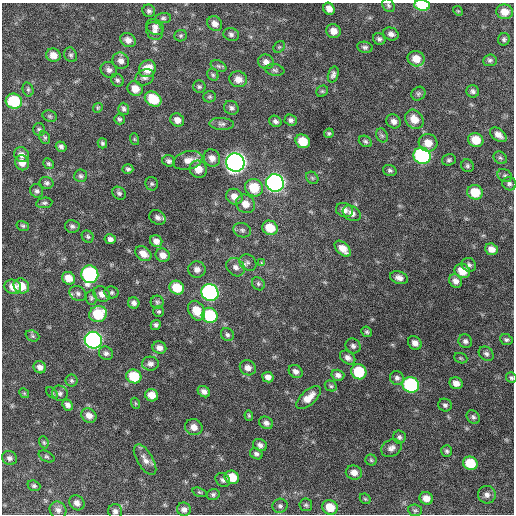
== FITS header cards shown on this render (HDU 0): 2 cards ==
NAXIS1  =                  512 / Axis length
NAXIS2  =                  512 / Axis length

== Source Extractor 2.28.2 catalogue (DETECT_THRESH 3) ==
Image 512 x 512 px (HDU 0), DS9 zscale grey, 1 PNG px = 1 image px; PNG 516 x 516 px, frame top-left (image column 1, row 512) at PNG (2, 3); each listed source drawn as its Kron ellipse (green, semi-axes under 4 px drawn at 4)
Background 668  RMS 20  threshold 60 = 3 sigma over >= 5 px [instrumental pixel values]
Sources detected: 203; all 203 listed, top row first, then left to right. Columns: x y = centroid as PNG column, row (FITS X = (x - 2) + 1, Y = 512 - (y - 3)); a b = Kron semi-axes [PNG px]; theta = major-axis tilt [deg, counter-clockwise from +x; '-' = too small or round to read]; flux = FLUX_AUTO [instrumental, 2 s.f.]
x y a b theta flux
388 5 7 5 -53 2800
422 5 8 5 -6 60000
329 9 6 5 - 8700
149 11 6 6 - 3700
458 11 5 4 - 1400
504 12 8 7 - 15000
163 18 8 5 6 2700
215 24 8 6 -43 7800
155 27 9 7 -30 6100
155 31 9 8 - 6400
333 31 7 7 - 11000
231 34 8 6 -16 3700
391 34 8 6 -22 5400
181 36 6 5 - 2100
379 39 6 5 - 3400
504 39 6 6 - 2900
128 40 8 6 -32 7400
279 47 6 5 - 2200
365 47 8 5 -9 3300
53 55 7 6 - 12000
71 55 7 6 - 3200
416 59 8 7 - 17000
490 60 7 6 - 3300
121 61 8 8 - 6900
266 62 8 7 - 6600
218 66 8 5 -26 2900
147 69 9 8 - 21000
109 70 8 7 - 5500
275 70 9 5 -9 3300
333 74 8 5 73 4000
213 75 6 5 - 2500
145 77 10 7 28 4900
238 79 9 8 - 11000
117 80 7 6 - 3000
199 87 6 6 - 2700
28 89 7 5 -75 2500
135 89 8 7 - 15000
322 91 6 5 - 2100
473 91 6 6 - 3600
418 94 7 6 - 3000
210 97 6 5 - 2200
153 99 9 7 -33 38000
14 101 8 7 - 63000
98 108 5 4 - 1700
231 108 7 6 - 4100
124 109 6 5 - 3500
50 116 7 5 -21 2600
119 119 5 5 - 2500
414 119 10 8 -52 16000
177 120 7 6 - 8000
291 120 6 5 - 3900
275 121 6 5 - 4200
394 121 7 6 - 6100
222 124 12 6 -4 4800
39 130 6 6 - 2500
329 133 5 4 - 2200
382 135 7 5 -66 2800
498 135 9 6 -36 8600
45 137 6 5 - 2200
134 139 6 4 -71 1700
476 140 8 7 - 24000
303 141 7 6 - 24000
365 141 7 5 -33 2700
102 143 5 4 - 2500
428 143 9 8 - 15000
61 147 5 5 - 3700
21 155 8 7 - 7100
422 156 9 8 - 240000
212 158 9 8 - 8500
500 158 7 5 -40 2800
188 160 15 9 13 12000
449 160 7 5 19 2800
169 161 6 5 - 3400
235 162 9 9 - 890000
22 163 8 6 -61 10000
49 164 6 5 - 2500
467 166 6 6 - 2700
128 169 5 5 - 2900
198 169 9 8 - 16000
390 170 7 5 -17 2800
81 176 6 6 - 3000
505 176 8 6 -35 3200
312 178 7 5 -46 2100
47 183 7 6 - 3200
275 183 9 8 - 500000
152 184 7 6 - 2600
509 184 7 6 - 3700
254 188 9 8 - 36000
37 191 7 6 - 3400
475 192 8 7 - 32000
119 193 7 6 - 3000
234 197 8 7 - 12000
44 203 8 5 9 2900
245 204 10 8 -41 13000
344 210 8 7 - 7300
352 213 9 7 -31 6600
157 217 8 6 -31 5400
23 226 6 5 - 2400
72 226 7 6 - 3400
270 228 8 7 - 29000
242 230 9 7 -18 3800
88 237 6 5 - 2400
110 239 5 5 - 4300
156 241 6 5 - 7400
343 249 10 6 -43 13000
491 249 6 5 - 9700
143 254 9 6 -35 11000
163 255 7 6 - 9500
248 263 9 7 -36 4700
261 263 3 3 - 5600
469 265 7 6 - 3500
236 267 10 8 -43 6700
197 269 8 8 - 7300
462 271 8 7 - 21000
90 274 9 8 - 240000
69 278 7 6 - 15000
399 278 9 6 -19 6800
455 281 7 6 - 6400
258 284 7 6 - 2800
21 286 8 7 - 18000
13 287 8 7 - 12000
177 288 7 6 - 31000
111 292 7 6 - 2900
210 292 9 8 - 320000
78 293 8 7 - 4600
102 294 8 7 - 8600
91 298 7 5 -86 2600
157 302 6 6 - 2700
134 303 6 5 - 4700
159 311 5 5 - 2100
197 311 10 8 -59 20000
98 314 9 8 - 42000
210 315 8 7 - 73000
156 325 5 4 - 3100
367 332 5 5 - 2400
227 335 7 6 - 3200
32 336 7 5 -22 2400
93 340 9 8 - 430000
506 340 6 5 - 2800
465 341 7 6 - 4100
415 343 7 6 - 6900
353 346 8 7 - 4100
159 348 7 6 - 6800
106 353 7 6 - 3900
486 354 8 6 -40 4000
348 358 8 6 -37 6100
461 358 7 5 -20 2000
150 364 8 7 - 5900
40 367 6 6 - 6000
248 368 8 7 - 7600
296 371 7 6 - 5700
359 372 8 7 - 52000
338 375 6 5 - 4900
134 376 8 7 - 41000
268 377 6 5 - 7000
397 378 7 6 - 4100
511 378 6 5 - 2400
71 380 6 6 - 2400
456 383 6 5 - 8800
411 385 8 7 - 150000
331 386 6 5 - 2500
204 392 7 5 -35 5500
24 393 5 4 - 1700
52 393 7 4 -45 2000
60 393 8 7 - 4100
152 395 6 6 - 15000
308 398 15 7 42 15000
135 403 6 3 -71 1500
68 405 6 5 - 4800
445 405 7 6 - 3300
249 415 5 4 - 1900
89 416 8 6 -39 9000
473 417 7 6 - 3100
266 423 7 6 - 5000
194 427 9 8 - 9900
399 437 6 6 - 3200
44 442 6 4 -69 2000
260 445 7 6 - 5300
391 448 11 8 29 6200
447 451 6 5 - 2800
256 454 6 5 - 3700
46 456 8 5 -27 2500
9 458 7 7 - 4300
145 460 17 8 -59 9500
371 460 5 5 - 2100
470 463 7 6 - 39000
354 473 8 7 - 9200
232 477 7 6 - 26000
223 480 8 6 -39 4000
34 486 6 5 - 2500
200 492 7 4 -19 1900
213 494 6 5 - 2800
487 495 9 8 - 6500
426 498 7 6 - 12000
365 499 6 4 -43 1800
77 503 8 7 - 6900
306 505 6 6 - 2700
280 506 7 7 - 3900
330 507 8 7 - 25000
184 509 7 6 - 5600
58 510 9 8 - 5600
415 510 7 6 - 2500
115 511 7 7 - 4500
At the frame edge (FLAGS 8, measured only in part): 2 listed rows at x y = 422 5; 511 378